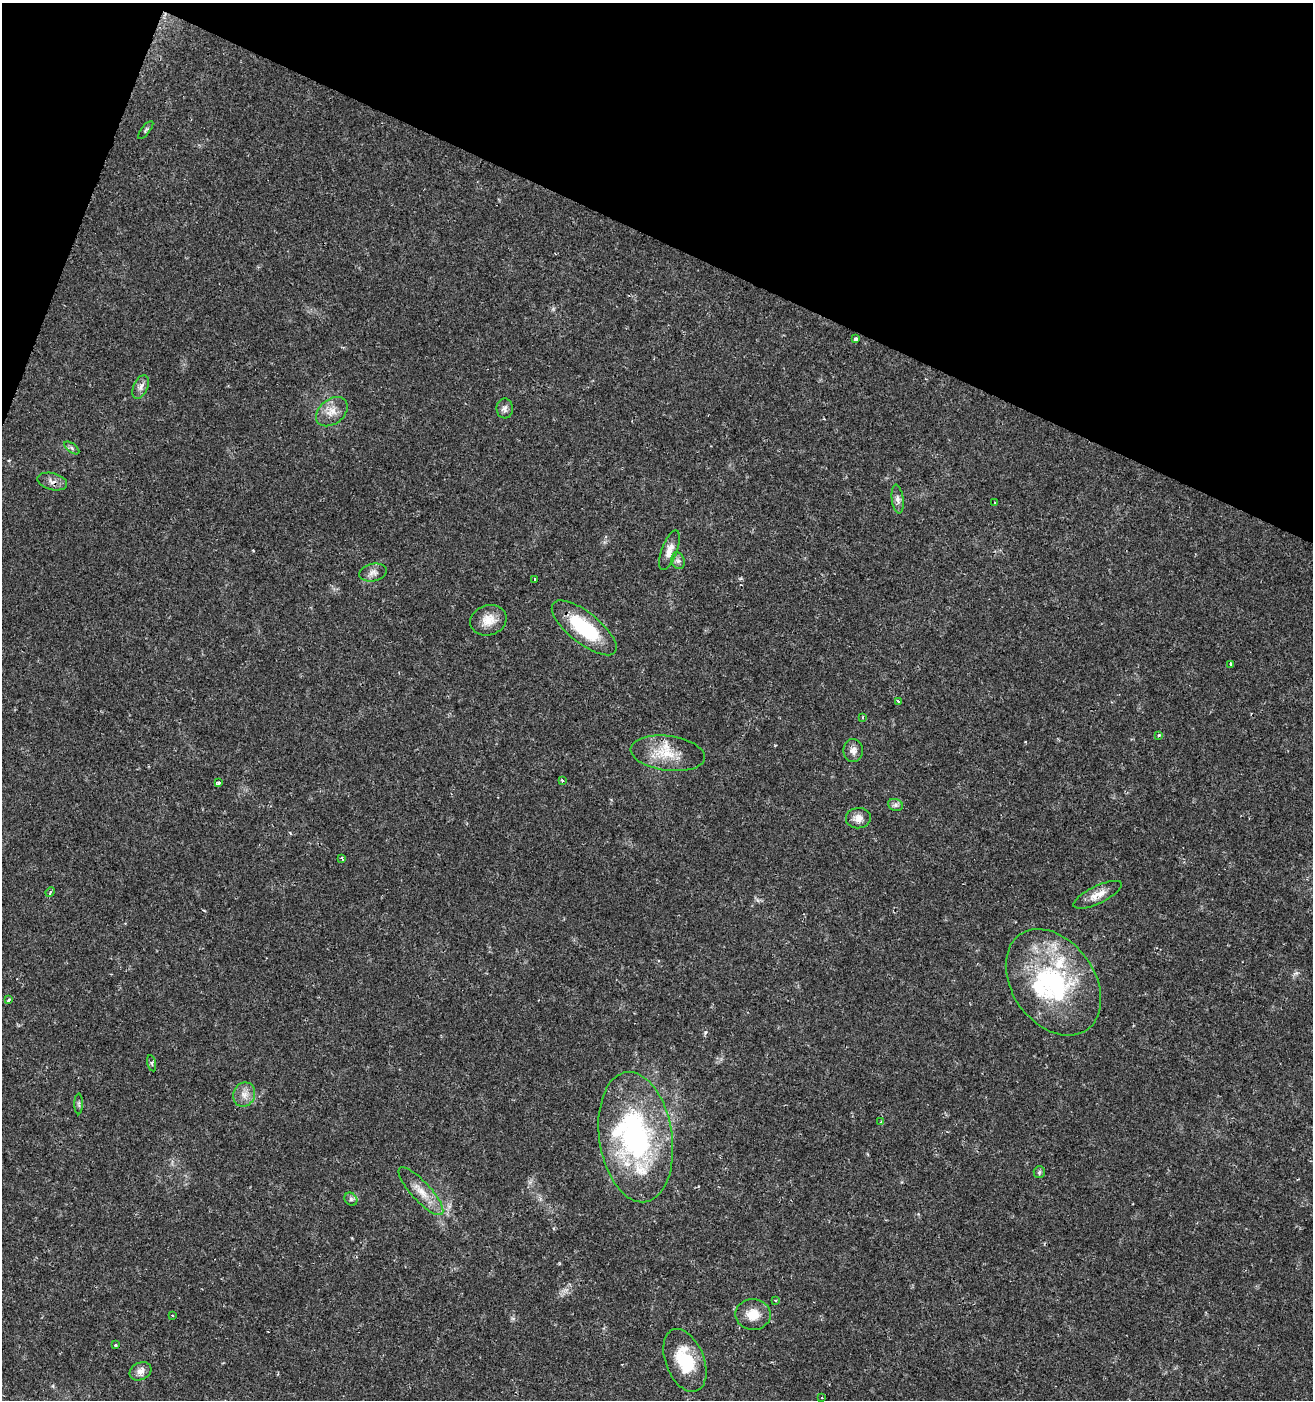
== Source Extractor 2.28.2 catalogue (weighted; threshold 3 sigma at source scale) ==
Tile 2 of 4 x 4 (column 2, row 1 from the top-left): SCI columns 1592-2902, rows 4200-5597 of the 5735 x 5611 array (HDU 1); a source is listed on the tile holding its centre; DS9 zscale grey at full resolution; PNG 1315 x 1402 px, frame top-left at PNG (2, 3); each listed source drawn as its Kron ellipse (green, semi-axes under 4 px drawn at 4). Shown black and unused: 19% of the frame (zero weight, under 2 of 3 exposures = <1% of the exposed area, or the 3 px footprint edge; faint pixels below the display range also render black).
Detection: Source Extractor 2.28.2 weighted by HDU 2 'WHT'; one run over the whole footprint, this tile lists its part. Background 0.0352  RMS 0.0032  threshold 0.0142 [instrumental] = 3 sigma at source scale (4.5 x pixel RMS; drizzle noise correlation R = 1.50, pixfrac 1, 0.0396/0.0396 arcsec/px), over >= 5 px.
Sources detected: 48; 1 inside a brighter object's white glare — neither listed nor drawn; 2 inside a brighter listed object's ellipse — not listed separately; the other 45 listed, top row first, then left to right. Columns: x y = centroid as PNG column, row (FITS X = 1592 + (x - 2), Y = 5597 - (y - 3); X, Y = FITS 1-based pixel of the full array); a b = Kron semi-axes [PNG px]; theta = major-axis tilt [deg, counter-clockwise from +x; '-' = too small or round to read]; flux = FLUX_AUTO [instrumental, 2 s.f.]
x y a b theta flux
146 130 11 3 52 0.58
855 339 4 3 - 1.6
141 387 12 7 65 1.5
505 408 10 8 88 1.4
332 412 18 12 38 3.9
72 448 9 4 -37 0.78
52 481 15 8 -14 1.9
898 499 14 6 -83 1.3
995 503 3 3 - 0.31
669 550 21 7 69 2.6
678 561 9 6 -74 1.1
373 572 14 9 11 1.8
534 579 3 3 - 0.69
488 620 18 15 17 4.6
584 628 39 15 -38 20
1231 664 3 3 - 2.4
898 701 3 3 - 0.68
863 717 4 3 - 0.36
1159 735 3 3 - 0.65
853 751 11 9 -89 1.9
668 753 37 17 -7 9.4
562 780 3 3 - 0.54
218 783 3 3 - 1.1
895 805 7 6 - 0.88
858 818 12 10 6 2.3
342 858 3 3 - 1.1
50 892 5 3 - 0.42
1098 895 26 8 26 3.7
1053 982 58 41 -55 46
8 1000 4 3 - 0.65
152 1063 8 3 -77 0.49
244 1094 12 11 - 2.7
79 1104 10 4 -90 0.69
881 1122 3 3 - 0.5
636 1137 65 36 -82 62
1039 1172 6 5 - 0.59
421 1191 31 9 -47 5
351 1199 7 5 -46 0.76
775 1300 3 3 - 0.37
753 1314 17 15 -2 5.1
172 1315 3 3 - 0.68
116 1345 3 2 - 0.29
685 1360 33 19 -68 14
140 1371 11 8 27 2.1
822 1398 4 2 - 0.29
Overlapping masked pixels (flux is a lower limit): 1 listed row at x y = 52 481
Unlisted compact peaks at least as high as the median listed source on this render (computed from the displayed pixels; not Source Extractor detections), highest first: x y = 705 1032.